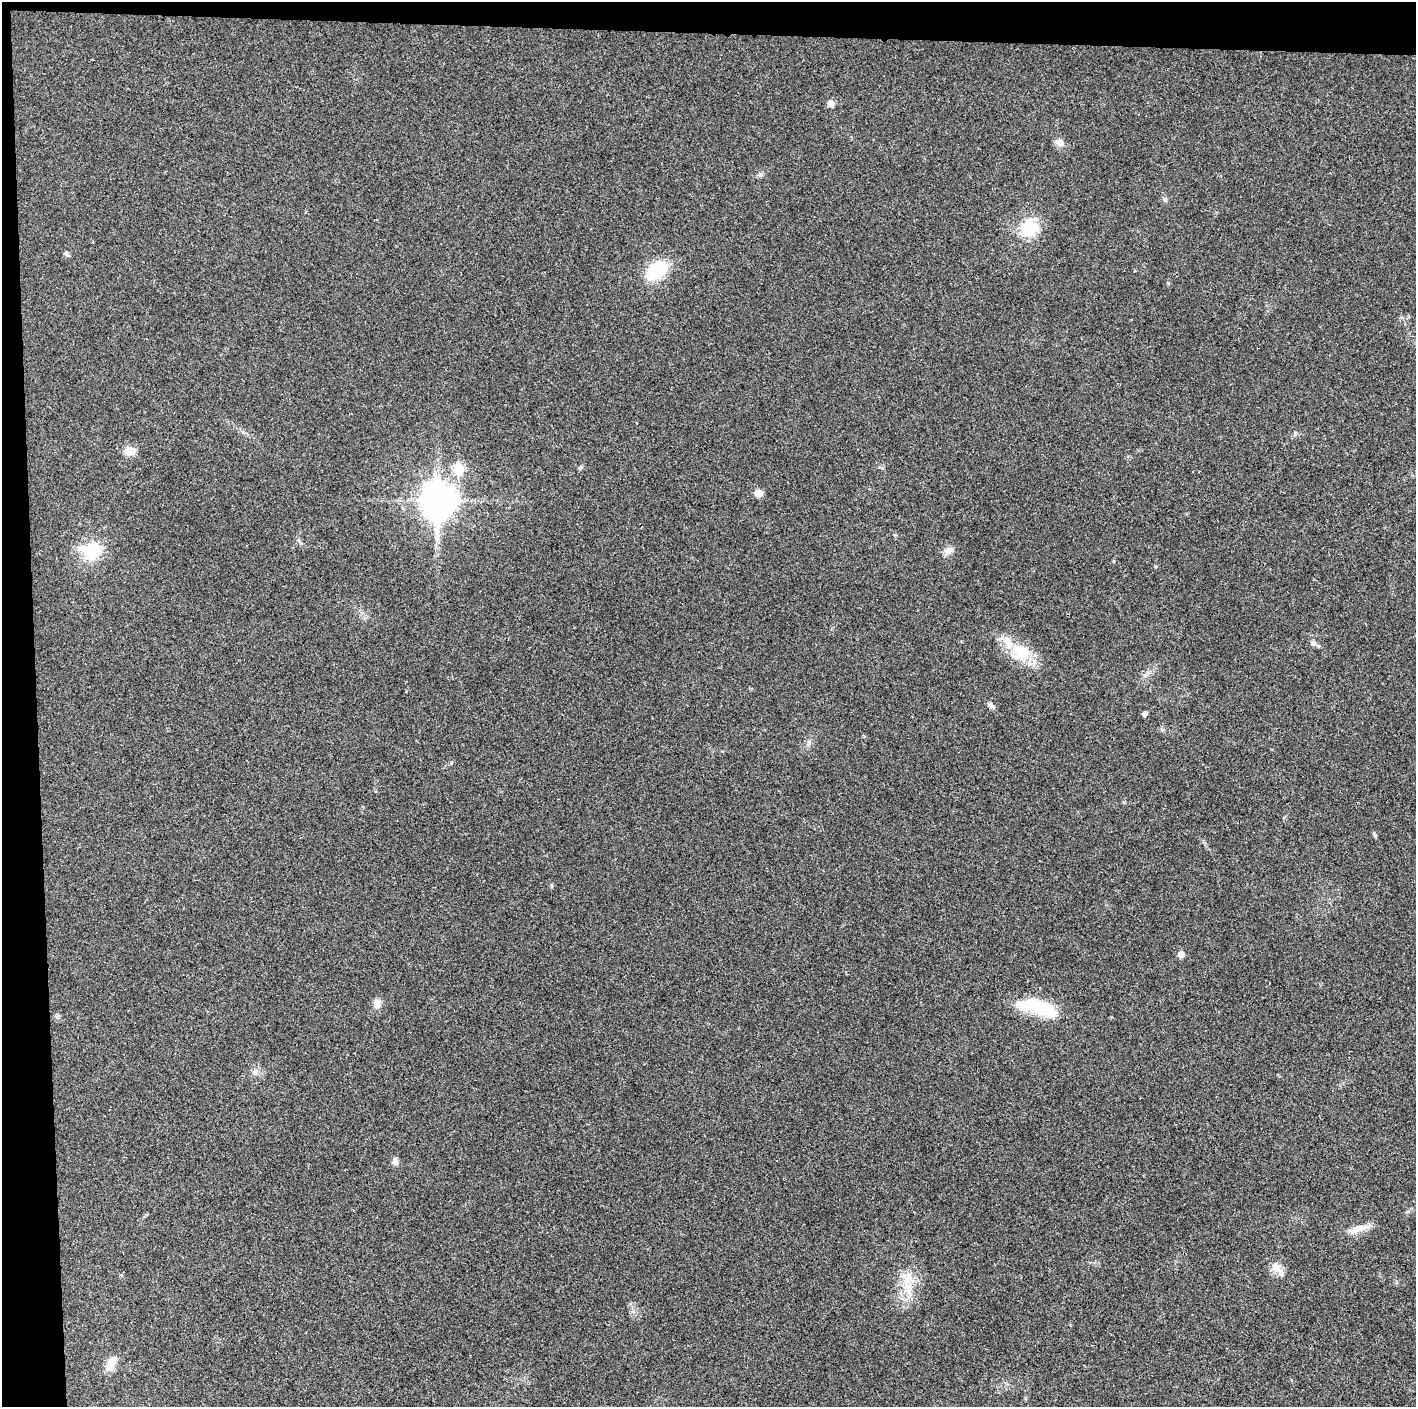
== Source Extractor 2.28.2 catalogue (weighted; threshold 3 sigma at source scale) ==
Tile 1 of 3 x 3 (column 1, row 1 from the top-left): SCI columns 3-1416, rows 2813-4217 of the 4247 x 4221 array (HDU 1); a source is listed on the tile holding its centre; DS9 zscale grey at full resolution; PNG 1418 x 1409 px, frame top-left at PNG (2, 2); no overlay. Shown black and unused: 5% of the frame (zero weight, under 3 of 4 exposures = <1% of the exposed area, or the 3 px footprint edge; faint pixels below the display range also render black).
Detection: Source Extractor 2.28.2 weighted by HDU 2 'WHT'; one run over the whole footprint, this tile lists its part. Background 0.0243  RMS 0.0055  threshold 0.0246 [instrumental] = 3 sigma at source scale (4.5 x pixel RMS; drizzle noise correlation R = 1.50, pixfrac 1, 0.05/0.05 arcsec/px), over >= 5 px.
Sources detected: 28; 1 inside a brighter object's white glare — not listed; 1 inside a brighter listed object's ellipse — not listed separately; the other 26 listed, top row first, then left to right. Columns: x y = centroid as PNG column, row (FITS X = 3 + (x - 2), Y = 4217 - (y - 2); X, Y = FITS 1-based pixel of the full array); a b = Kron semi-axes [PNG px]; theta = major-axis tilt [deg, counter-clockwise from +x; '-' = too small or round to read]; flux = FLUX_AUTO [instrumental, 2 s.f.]
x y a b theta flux
830 104 8 7 - 2.6
1060 143 10 9 - 3.2
760 175 6 5 - 1.1
1029 228 23 20 36 18
67 254 10 3 -30 0.9
657 270 23 14 34 28
129 451 15 11 -22 4.7
580 468 6 4 19 0.73
459 469 7 6 - 22
759 493 8 7 - 3.8
438 501 13 11 89 920
92 551 29 20 -8 19
948 551 13 7 38 2.8
1313 643 8 6 -30 1.6
1020 652 27 24 -35 18
991 705 10 6 -44 1.7
1145 714 5 4 - 1.7
552 886 6 3 -71 0.55
1181 954 5 5 - 4.9
377 1003 10 8 -87 3.6
1041 1007 39 14 -20 29
395 1161 11 7 89 1.8
1359 1228 28 7 16 5.6
1276 1267 16 11 -53 4.9
907 1280 13 8 58 5.6
111 1363 18 9 63 6.1
Unlisted compact peaks at least as high as the median listed source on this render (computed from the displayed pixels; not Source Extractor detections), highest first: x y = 451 763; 1155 566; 1374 834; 1165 200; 1295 434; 809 742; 255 1073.